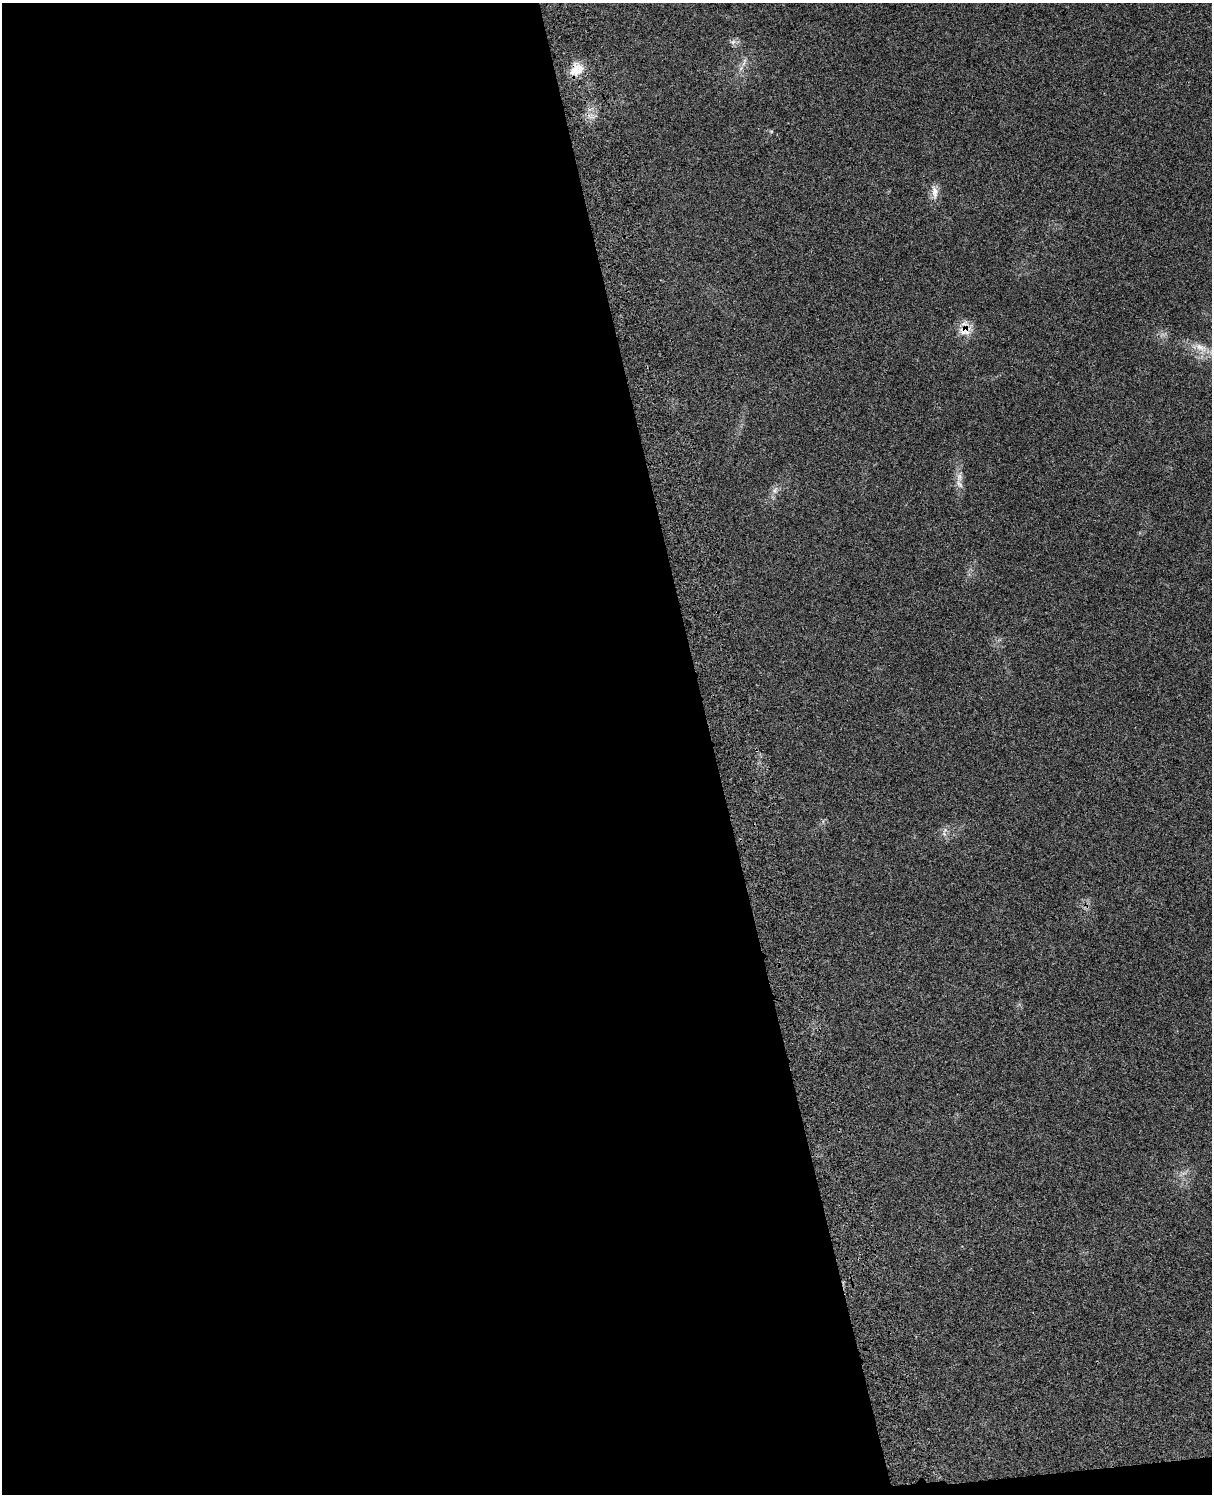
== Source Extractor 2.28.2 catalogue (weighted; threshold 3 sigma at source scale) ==
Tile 9 of 4 x 3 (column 1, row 3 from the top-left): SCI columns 124-1333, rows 284-1775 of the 5077 x 4925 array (HDU 1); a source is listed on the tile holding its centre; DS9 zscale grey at full resolution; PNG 1214 x 1496 px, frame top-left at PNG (2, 3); no overlay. Shown black and unused: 59% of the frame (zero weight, under 3 of 4 exposures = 6% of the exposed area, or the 3 px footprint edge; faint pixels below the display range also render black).
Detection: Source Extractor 2.28.2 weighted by HDU 2 'WHT'; one run over the whole footprint, this tile lists its part. Background 0.0987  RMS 0.0063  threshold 0.0285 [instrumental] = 3 sigma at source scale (4.5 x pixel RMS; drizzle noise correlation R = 1.50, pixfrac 1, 0.05/0.05 arcsec/px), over >= 5 px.
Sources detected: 8; all 8 listed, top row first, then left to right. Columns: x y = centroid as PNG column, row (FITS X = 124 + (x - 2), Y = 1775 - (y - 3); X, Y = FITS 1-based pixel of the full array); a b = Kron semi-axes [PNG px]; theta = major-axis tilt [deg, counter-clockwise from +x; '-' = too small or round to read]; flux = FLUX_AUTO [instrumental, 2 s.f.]
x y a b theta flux
733 42 7 4 72 1.3
744 64 8 4 79 1.9
576 69 19 15 48 10
935 191 14 9 -67 4.7
965 330 19 13 8 8.6
1201 347 20 9 -25 7.5
959 484 15 6 -62 3.5
775 491 10 6 60 2.7
Overlapping masked pixels (flux is a lower limit): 2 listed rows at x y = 576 69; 965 330